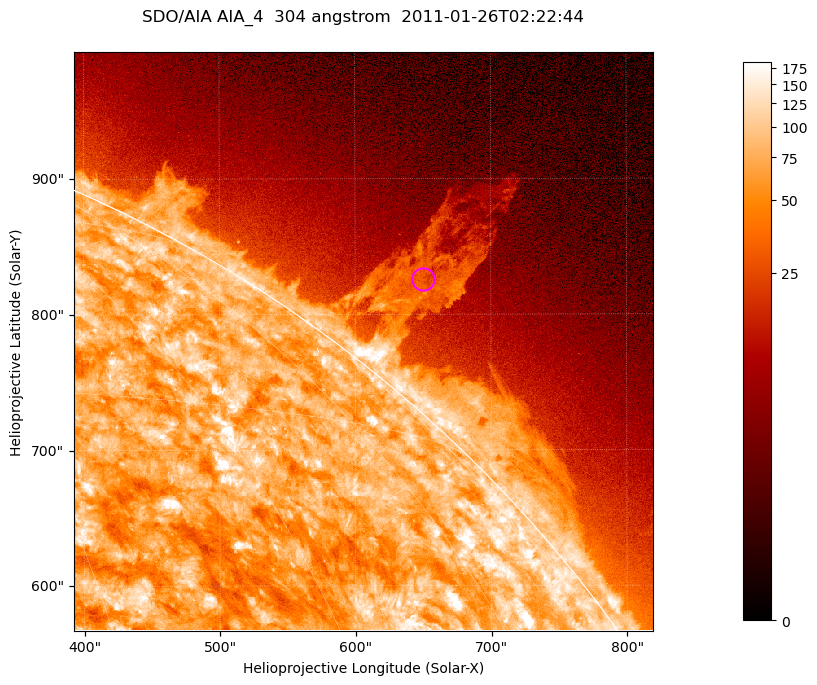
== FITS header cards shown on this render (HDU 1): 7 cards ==
TELESCOP= 'SDO/AIA '           / For AIA: SDO/AIA
INSTRUME= 'AIA_4   '           / For AIA: AIA_ATA1, AIA_ATA2, AIA_ATA3 or AIA_AT
WAVELNTH=                  304 / [angstrom] Wavelength
WAVEUNIT= 'angstrom'           / Wavelength unit: angstrom
DATE-OBS= '2011-01-26T02:22:44.126' / [ISO] Date when observation started; ISO 8
CTYPE1  = 'HPLN-TAN'           / CTYPE1; Typically HPLN
CTYPE2  = 'HPLT-TAN'           / CTYPE2; Typically HPLT

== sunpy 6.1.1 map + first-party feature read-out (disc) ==
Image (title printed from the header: SDO/AIA AIA_4  304 angstrom  2011-01-26T02:22:44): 711 x 711 px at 0.6 arcsec/px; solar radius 975 arcsec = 1624 px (partial field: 2.6% of the solar disc is inside the frame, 42% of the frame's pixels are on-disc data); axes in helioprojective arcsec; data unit not stated in the header (colour bar unlabelled)
Orientation: roll -0.132 deg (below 1 deg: not rotated)
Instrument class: DISC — disc imager (sunpy class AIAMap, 304 A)
Bright regions (active regions / flare kernels): reference = the on-disc median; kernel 7 px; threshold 5 sigma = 123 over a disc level ~74.1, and >= 1.15x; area >= 505 px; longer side >= 9 px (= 5.4 arcsec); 0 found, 0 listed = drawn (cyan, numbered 1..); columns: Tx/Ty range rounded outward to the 2 arcsec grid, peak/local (2 s.f.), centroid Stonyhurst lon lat
Off-limb structures (1.02-1.3 R_sun): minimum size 252 px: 3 found; the strongest spans PA ~320..325 deg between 1.02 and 1.18 R_sun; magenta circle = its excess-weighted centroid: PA ~320 deg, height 1.08 R_sun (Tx ~650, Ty ~826 arcsec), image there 2.4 x the reference